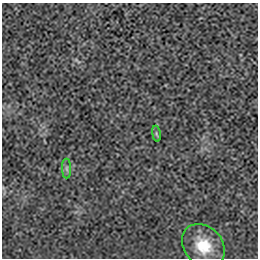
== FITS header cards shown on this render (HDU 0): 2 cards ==
NAXIS1  =                  256 / length of data axis 1
NAXIS2  =                  256 / length of data axis 2

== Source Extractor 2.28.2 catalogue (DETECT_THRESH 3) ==
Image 256 x 256 px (HDU 0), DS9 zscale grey, 1 PNG px = 1 image px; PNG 260 x 260 px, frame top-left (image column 1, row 256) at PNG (2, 3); each listed source drawn as its Kron ellipse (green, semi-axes under 4 px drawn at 4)
Background 9.20e-05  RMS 0.0026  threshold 0.00785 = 3 sigma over >= 5 px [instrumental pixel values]
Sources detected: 3; all 3 listed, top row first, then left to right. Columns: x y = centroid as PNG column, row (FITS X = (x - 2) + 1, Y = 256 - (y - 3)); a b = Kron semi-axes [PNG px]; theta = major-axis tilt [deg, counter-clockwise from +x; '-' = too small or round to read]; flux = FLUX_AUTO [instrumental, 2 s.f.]
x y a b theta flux
156 134 8 4 -81 0.32
67 168 10 4 -89 0.49
203 246 24 19 -47 5.2